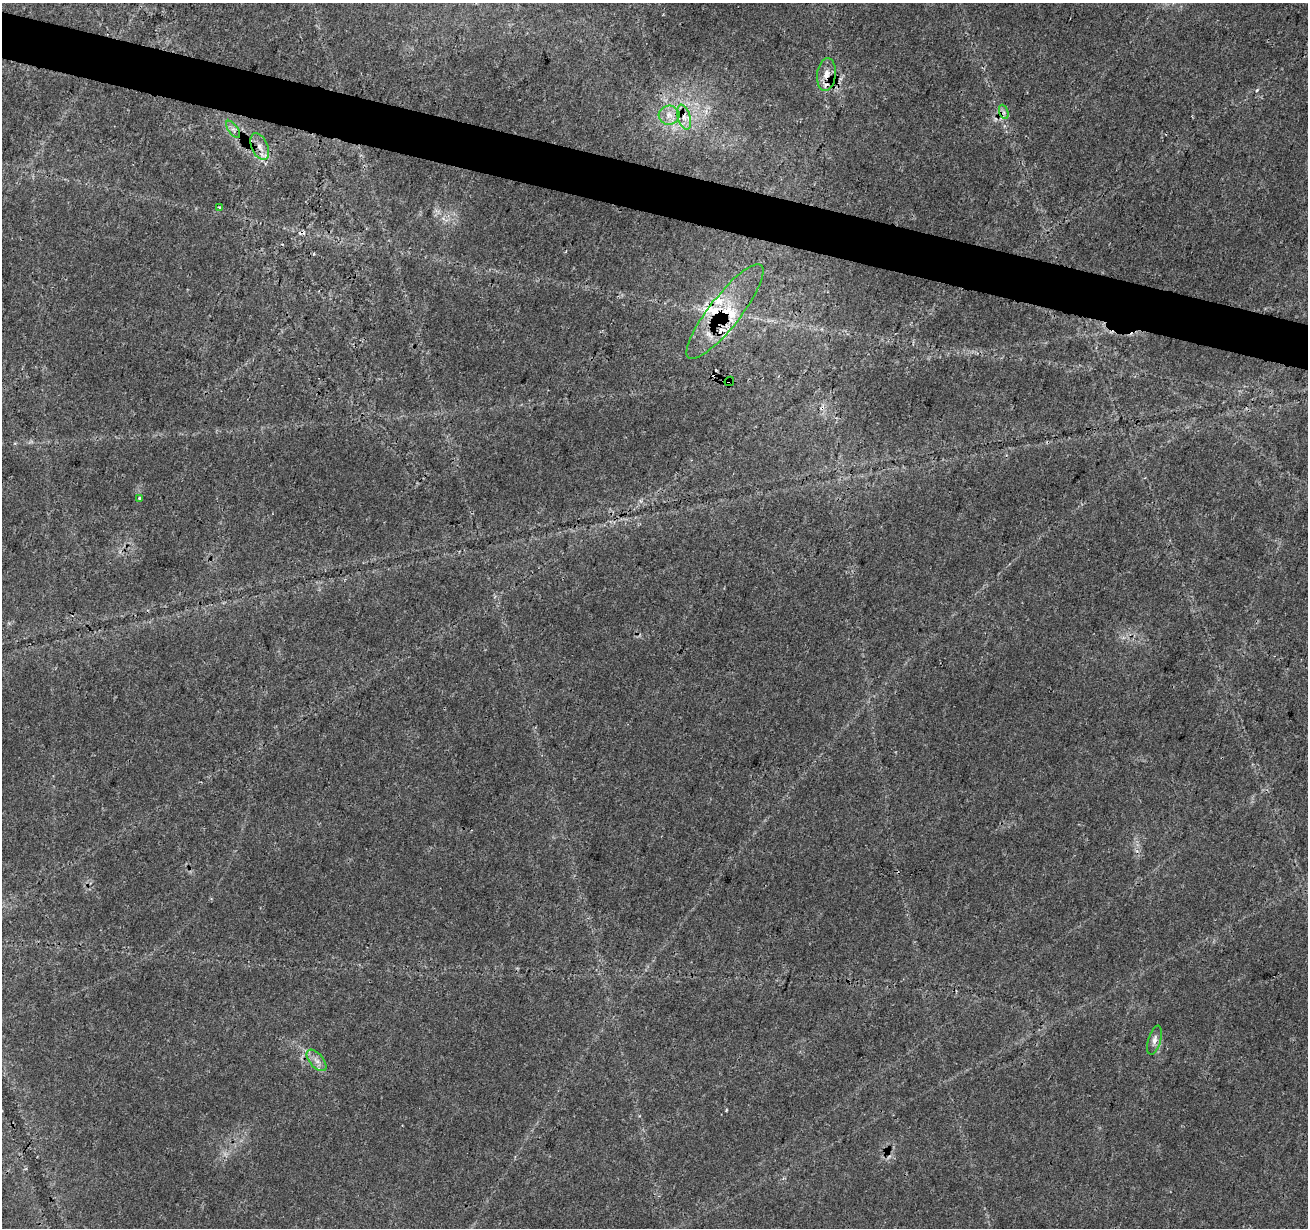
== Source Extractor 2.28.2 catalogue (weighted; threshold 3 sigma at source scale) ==
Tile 11 of 4 x 4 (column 3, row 3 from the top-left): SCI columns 2624-3929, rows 1510-2735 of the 5237 x 5409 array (HDU 1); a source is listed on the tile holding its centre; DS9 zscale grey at full resolution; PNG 1310 x 1230 px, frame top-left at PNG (2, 3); each listed source drawn as its Kron ellipse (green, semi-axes under 4 px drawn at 4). Shown black and unused: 4% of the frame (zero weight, under 3 of 4 exposures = <1% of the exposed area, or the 3 px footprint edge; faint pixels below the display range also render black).
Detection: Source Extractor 2.28.2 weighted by HDU 2 'WHT'; one run over the whole footprint, this tile lists its part. Background 0.0274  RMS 0.0023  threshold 0.0105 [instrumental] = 3 sigma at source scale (4.5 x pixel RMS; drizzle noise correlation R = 1.50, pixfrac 1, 0.0396/0.0396 arcsec/px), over >= 5 px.
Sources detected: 21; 1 too faint to see at this stretch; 3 cosmic-ray / hot-pixel residue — neither listed nor drawn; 5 inside a brighter listed object's ellipse — not listed separately; the other 12 listed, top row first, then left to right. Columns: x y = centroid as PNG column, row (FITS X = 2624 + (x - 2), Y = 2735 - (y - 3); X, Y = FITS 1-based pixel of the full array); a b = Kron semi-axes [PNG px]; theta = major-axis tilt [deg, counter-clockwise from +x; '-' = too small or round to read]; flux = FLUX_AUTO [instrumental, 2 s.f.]
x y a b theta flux
826 75 16 9 83 2.3
1004 112 7 4 -71 0.7
669 115 10 9 - 2.1
684 117 13 6 -74 1.9
233 129 10 5 -55 0.89
260 147 14 8 -66 2
219 207 3 3 - 0.46
725 312 59 15 52 13
729 381 5 4 - 1.5
140 498 3 3 - 0.6
1154 1040 15 6 73 1.3
317 1060 13 6 -50 1.5
Overlapping masked pixels (flux is a lower limit): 4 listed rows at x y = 826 75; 260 147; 725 312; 729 381
Unlisted compact peaks at least as high as the median listed source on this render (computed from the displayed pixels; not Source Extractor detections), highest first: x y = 1257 90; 726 1110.